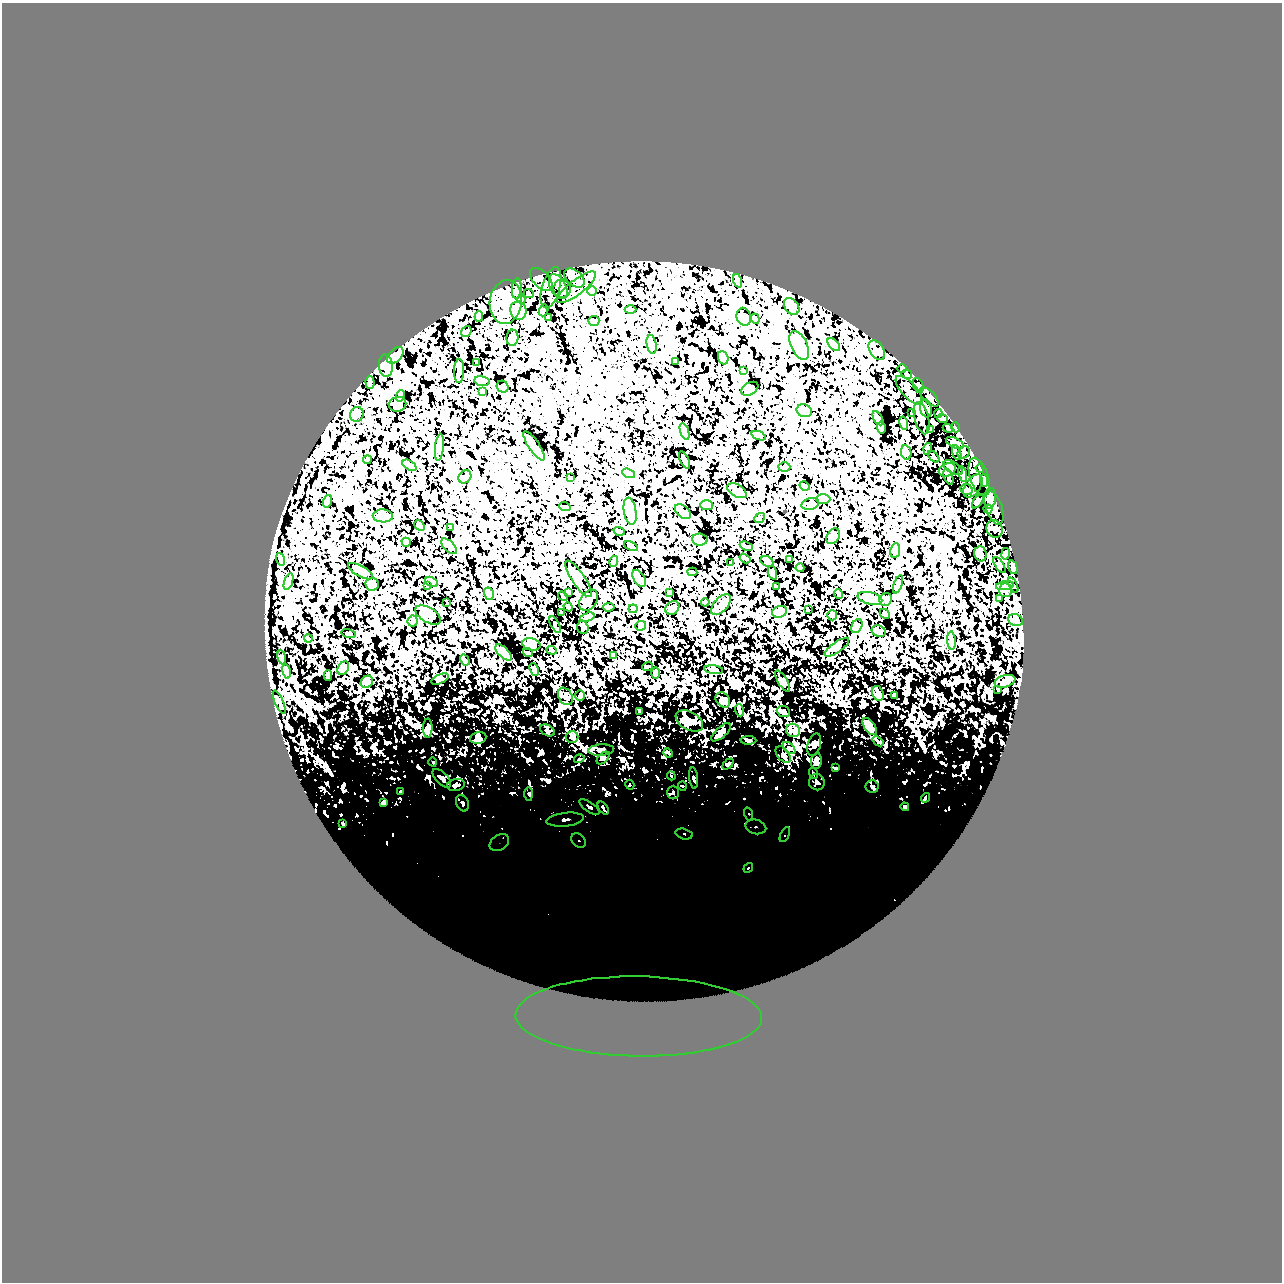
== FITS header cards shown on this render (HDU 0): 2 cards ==
NAXIS1  =                 1280
NAXIS2  =                 1280

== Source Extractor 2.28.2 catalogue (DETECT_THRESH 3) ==
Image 1280 x 1280 px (HDU 0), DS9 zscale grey, 1 PNG px = 1 image px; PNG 1284 x 1284 px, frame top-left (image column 1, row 1280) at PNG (2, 3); each listed source drawn as its Kron ellipse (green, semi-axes under 4 px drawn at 4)
Background 0.959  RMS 0.046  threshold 0.137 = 3 sigma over >= 5 px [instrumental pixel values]
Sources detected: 247; all 247 listed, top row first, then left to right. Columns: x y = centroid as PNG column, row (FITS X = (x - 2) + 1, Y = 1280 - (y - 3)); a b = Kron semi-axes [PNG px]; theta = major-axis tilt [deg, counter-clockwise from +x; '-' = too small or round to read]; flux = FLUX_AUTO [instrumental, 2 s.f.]
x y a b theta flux
574 278 12 7 -40 15
541 279 14 8 -46 16
738 281 7 4 -72 4.8
558 287 13 7 -62 20
576 287 24 7 38 28
551 288 21 9 74 31
517 289 10 5 86 7.8
562 289 9 8 - 15
592 291 5 5 - 3.7
529 294 5 3 - 2.5
522 300 4 3 - 5.4
506 302 22 16 82 69
792 306 9 6 -52 11
630 309 6 3 -1 3.1
544 310 6 3 68 4.3
518 311 9 8 - 15
479 316 5 4 - 4.5
744 317 9 7 -73 9.6
549 318 4 3 - 3.3
755 319 5 4 - 3.7
594 321 5 5 - 4.4
466 332 6 4 51 4.2
512 338 8 6 86 7.1
652 344 9 5 -80 6.1
834 344 8 4 -44 6.7
799 345 15 8 -65 23
877 350 11 7 -58 14
395 355 10 6 45 11
723 358 7 5 -69 5.2
676 361 3 2 - 2.1
477 362 4 2 - 3.3
386 366 11 7 -85 15
902 368 5 3 - 2.6
459 371 12 5 89 7.8
743 371 3 2 - 1.8
907 374 5 4 - 3
482 381 8 5 -9 5.7
370 382 6 4 -87 4.7
918 385 8 5 -67 8.1
503 387 6 5 - 5.2
750 389 9 6 32 7
909 390 18 7 -48 15
482 391 4 3 - 3.8
400 396 6 3 72 3.1
929 397 12 5 -44 7.8
398 404 9 7 20 9.6
926 408 9 6 -79 8.1
804 411 8 6 -21 9
911 413 3 3 - 3.5
938 413 4 3 - 3.6
357 414 7 6 - 7.6
878 418 8 3 -60 7.3
922 418 16 7 -75 16
942 418 5 3 - 6.7
904 423 6 3 -76 6.7
881 427 6 3 -80 5.5
955 427 5 3 - 3.1
948 428 5 3 - 3.2
930 430 4 3 - 3.1
684 431 9 4 -71 7.4
759 436 7 3 -21 8.3
955 443 9 5 -26 8.4
534 446 17 5 -56 13
439 447 13 4 84 7.7
928 449 6 3 71 3.5
906 452 7 5 -77 6.2
964 452 6 5 - 6.8
957 453 8 3 -71 5.3
934 457 7 3 -46 3.8
367 460 4 2 - 2.5
685 460 9 4 -63 15
409 465 8 4 -32 5.5
784 467 6 5 - 4.1
953 468 11 5 -31 1.1
980 468 4 2 - 4
947 470 9 6 23 11
629 473 7 4 -20 4.4
963 474 8 3 -79 7.1
465 477 7 6 - 6.9
948 477 8 2 -69 4.9
979 477 20 9 -72 17
570 478 3 2 - 2.2
984 480 6 3 -85 5.5
804 486 5 3 - 7.1
973 486 13 7 55 18
967 490 6 5 - 5.5
737 491 10 6 -30 15
990 498 10 6 83 19
823 499 7 5 -1 5.4
328 501 6 4 72 4.3
978 501 8 4 55 4.8
810 504 9 5 16 8.6
707 505 6 5 - 5.5
565 507 6 3 -18 2.9
994 507 18 8 -70 22
988 509 4 4 - 3.3
630 511 14 6 -81 14
683 512 9 6 -38 10
383 516 10 6 -2 10
760 518 6 3 41 4.1
420 526 6 4 -45 3.8
450 528 3 3 - 4.4
995 529 9 8 - 17
619 531 6 3 -18 2.8
833 536 8 6 57 7.3
700 540 8 6 -4 9.9
406 542 5 3 - 4.6
449 546 10 5 -45 7.8
631 546 7 3 -26 5.2
746 546 7 2 -24 3.6
895 550 7 5 79 6.4
981 554 7 6 - 9.7
1005 554 6 3 80 5.1
745 558 6 2 -34 5.5
280 559 6 4 -71 4.4
790 559 3 2 - 2.9
614 561 5 3 - 2.9
767 561 7 5 -28 5.1
731 563 3 2 - 2
999 565 9 4 -57 4.9
1013 567 7 2 -77 7
800 568 4 4 - 5.7
360 571 14 5 -28 12
692 572 5 4 - 3.9
773 573 7 4 -71 3.6
639 578 9 5 -56 7.2
579 579 21 6 -56 19
289 581 9 4 71 6.3
431 582 6 5 - 6.3
372 584 6 6 - 6.5
898 584 9 3 71 4.6
427 585 3 2 - 2.5
1013 585 8 3 -65 7.1
1005 586 9 4 9 8.8
777 587 3 2 - 2
1005 590 7 6 - 11
669 592 2 2 - 2.1
569 593 4 2 - 2.3
489 594 6 5 - 5.2
838 594 5 3 - 2.4
563 596 5 2 - 2.5
870 598 13 6 -12 13
999 598 4 3 - 3.1
886 599 6 6 - 6.3
589 600 12 8 56 14
705 602 4 4 - 3.2
447 603 3 2 - 2
721 605 13 7 48 14
568 607 5 3 - 5.9
609 607 6 3 7 5.7
672 608 8 6 40 14
633 609 4 4 - 3.2
808 610 3 2 - 2
780 612 7 5 19 6.3
561 613 3 3 - 3.5
885 614 6 4 -45 3.9
428 615 14 7 -31 15
832 615 5 5 - 9.7
587 617 7 4 16 5.6
1016 620 7 6 - 7.5
413 621 5 5 - 5
555 625 9 3 -61 38
641 626 5 5 - 4.4
857 626 7 5 62 6.2
583 628 6 5 - 5
879 631 7 5 -22 6.2
349 634 7 4 -13 9.9
308 638 4 3 - 2.8
952 641 9 4 -86 5.8
531 644 9 6 -14 7.8
837 647 14 5 35 8.3
552 650 5 3 - 3.1
503 652 10 5 -44 16
528 653 5 3 - 2.6
613 656 3 3 - 3.8
282 657 7 3 -81 3.6
465 660 6 4 -61 4.4
648 666 5 2 - 2.7
343 668 7 5 60 6.2
534 669 6 4 -67 4.8
714 670 9 3 -8 5
287 671 7 3 -81 3.7
655 673 6 4 90 3.2
328 676 5 4 - 5
440 679 9 4 25 5.4
783 681 12 4 -59 6.8
1005 681 10 6 15 9.8
367 682 7 5 43 6.5
998 690 4 3 - 3.4
878 693 8 5 -67 11
580 695 5 5 - 4.1
895 695 3 2 - 2.6
565 696 9 6 -58 11
723 700 8 6 -50 9
279 702 13 3 -66 5.1
739 710 6 4 -71 3.8
640 711 4 3 - 5.2
783 712 7 5 -22 5.1
689 721 15 9 -29 24
870 727 10 5 -53 12
428 728 9 4 90 6.7
547 730 8 5 -28 5.8
793 730 7 6 - 13
721 732 12 5 43 9
572 737 6 6 - 6.7
478 738 8 6 11 6.4
748 740 8 4 -1 4.5
878 741 6 3 -37 4
814 745 12 6 74 8.9
789 748 7 4 -44 7.3
601 750 13 5 4 11
668 753 5 2 - 3.8
783 755 10 5 -52 11
603 758 7 4 45 5.6
579 759 5 3 - 3.1
816 761 8 5 80 10
433 762 4 3 - 2.2
728 764 6 4 44 3.5
835 768 4 3 - 4
813 773 5 3 - 2.9
671 776 4 4 - 4.3
442 778 12 5 -45 11
694 778 11 3 -84 5.3
817 782 8 8 - 10
456 785 9 6 11 9.6
630 785 5 4 - 6.2
682 786 4 4 - 3.4
872 786 7 6 - 9.5
401 792 3 3 - 5.4
673 792 7 5 89 5.7
529 794 7 4 90 6
925 798 5 2 - 2.5
383 803 4 3 - 5.3
462 803 8 6 -66 8
589 807 12 4 -35 8.8
905 807 4 4 - 7.8
603 808 7 3 -55 6.9
749 814 6 4 -72 5.3
565 820 19 6 6 17
343 824 3 2 - 2.6
756 827 10 7 -14 14
684 834 9 5 -15 7.4
785 834 8 4 64 5.5
579 841 8 6 -44 8.9
499 843 10 7 33 12
748 868 5 3 - 5.7
639 1016 123 40 -1 990